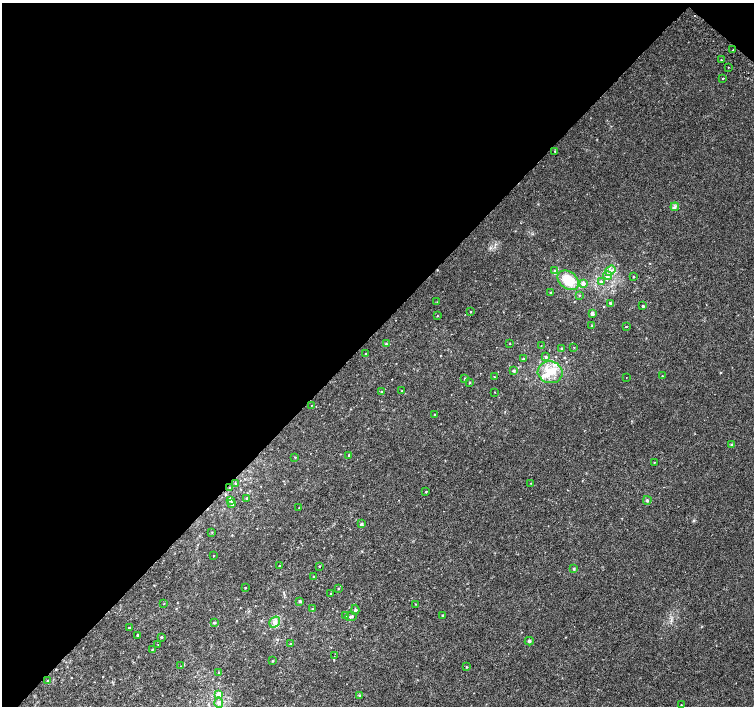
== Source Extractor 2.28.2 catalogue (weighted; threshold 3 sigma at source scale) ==
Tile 2 of 4 x 4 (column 2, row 1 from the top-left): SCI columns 1538-3041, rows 4483-5890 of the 6075 x 6084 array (HDU 1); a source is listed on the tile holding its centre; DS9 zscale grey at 2 x 2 block average (1 PNG px = mean of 2 x 2 image px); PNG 756 x 708 px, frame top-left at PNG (2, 3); each listed source drawn as its Kron ellipse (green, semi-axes under 4 px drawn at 4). Shown black and unused: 47% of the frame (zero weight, under 2 of 3 exposures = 2% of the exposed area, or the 3 px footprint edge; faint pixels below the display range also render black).
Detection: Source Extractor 2.28.2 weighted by HDU 2 'WHT'; one run over the whole footprint, this tile lists its part. Background 0.00396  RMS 0.0028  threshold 0.0128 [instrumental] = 3 sigma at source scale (4.5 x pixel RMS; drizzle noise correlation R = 1.50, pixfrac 1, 0.0396/0.0396 arcsec/px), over >= 5 px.
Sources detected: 105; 4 cosmic-ray / hot-pixel residue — neither listed nor drawn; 2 coinciding with a brighter row at this scale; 6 inside a brighter listed object's ellipse — not listed separately; the other 93 listed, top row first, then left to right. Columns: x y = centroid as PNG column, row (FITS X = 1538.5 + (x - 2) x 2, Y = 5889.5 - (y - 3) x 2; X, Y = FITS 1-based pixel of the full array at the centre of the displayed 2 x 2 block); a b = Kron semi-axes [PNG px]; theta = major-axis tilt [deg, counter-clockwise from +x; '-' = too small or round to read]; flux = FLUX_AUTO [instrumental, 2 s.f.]
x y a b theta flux
733 50 2 2 - 6.1
721 60 2 2 - 0.5
728 67 2 2 - 0.29
723 78 2 2 - 1.5
555 151 2 2 - 0.36
675 207 4 2 - 0.91
555 271 3 3 - 0.83
610 271 6 3 37 2
608 275 4 4 - 1.5
633 277 2 2 - 0.45
568 280 11 8 -37 15
601 282 4 3 - 1.3
583 283 3 3 - 3.7
551 292 3 2 - 0.63
579 295 3 2 - 0.45
437 302 2 2 - 0.3
610 303 2 2 - 0.72
643 306 2 2 - 0.93
471 311 2 2 - 0.38
592 314 3 3 - 3.2
437 316 2 2 - 0.33
592 325 3 3 - 0.6
626 326 2 2 - 1.2
510 343 2 2 - 0.28
386 344 3 3 - 0.68
541 346 2 2 - 0.23
574 347 2 2 - 0.24
561 348 3 3 - 0.68
365 354 2 2 - 0.59
546 357 4 3 - 1.1
523 359 3 2 - 0.56
513 370 3 3 - 0.62
550 372 12 11 - 10
662 376 3 2 - 0.43
494 377 2 2 - 0.33
626 378 2 2 - 0.23
464 379 3 2 - 0.39
469 383 3 2 - 0.37
402 391 2 2 - 0.37
381 392 3 2 - 0.54
495 392 2 2 - 0.28
312 405 2 2 - 0.28
435 415 2 2 - 0.58
731 445 3 3 - 0.61
349 455 3 2 - 0.61
295 457 3 2 - 0.45
654 462 2 2 - 0.28
530 483 2 2 - 0.28
236 484 3 3 - 0.79
230 488 3 3 - 0.72
426 492 2 2 - 0.44
247 498 3 3 - 0.92
230 500 4 3 - 1.1
647 500 4 3 - 0.71
232 503 3 3 - 2.1
299 508 2 2 - 0.38
361 524 3 3 - 0.88
212 532 2 2 - 0.36
213 556 2 2 - 0.29
279 566 2 2 - 0.53
319 566 2 2 - 0.38
574 569 3 2 - 0.51
313 577 3 2 - 0.4
245 587 2 2 - 0.42
338 588 2 2 - 0.41
331 593 2 2 - 0.72
300 601 3 3 - 1.3
164 604 3 2 - 0.25
416 604 2 2 - 0.37
313 609 2 2 - 1.1
355 610 5 3 - 0.99
346 615 3 3 - 0.62
442 615 3 2 - 0.62
351 616 6 3 6 1.4
275 622 6 5 - 2.6
214 623 3 3 - 0.81
129 628 3 2 - 1.1
137 635 3 2 - 0.82
161 637 2 2 - 0.76
529 641 4 3 - 0.91
158 644 3 2 - 0.36
291 644 3 2 - 1.3
152 650 3 2 - 0.31
334 656 2 2 - 0.25
273 661 2 2 - 0.61
181 666 2 2 - 0.26
466 667 3 2 - 0.45
219 672 3 2 - 0.82
48 681 2 2 - 0.49
219 694 3 3 - 6.8
359 695 3 3 - 0.48
219 703 5 4 - 2.5
681 705 2 2 - 0.28
Diffuse or blended objects may show on this block-average render without a row.